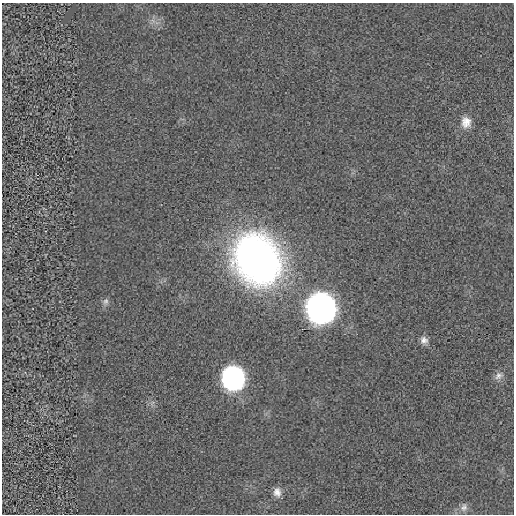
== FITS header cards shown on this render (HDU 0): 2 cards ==
NAXIS1  =                  512 / length of data axis 1
NAXIS2  =                  512 / length of data axis 2

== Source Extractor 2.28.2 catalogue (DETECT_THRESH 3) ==
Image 512 x 512 px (HDU 0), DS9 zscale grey, 1 PNG px = 1 image px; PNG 516 x 516 px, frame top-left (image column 1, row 512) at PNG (2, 3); no overlay
Background -1.27e-04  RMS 0.0043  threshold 0.013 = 3 sigma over >= 5 px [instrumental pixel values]
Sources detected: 9; all 9 listed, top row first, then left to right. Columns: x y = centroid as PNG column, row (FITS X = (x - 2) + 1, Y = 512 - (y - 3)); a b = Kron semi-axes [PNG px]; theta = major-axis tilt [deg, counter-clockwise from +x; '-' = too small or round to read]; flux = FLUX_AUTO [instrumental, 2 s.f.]
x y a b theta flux
466 122 14 12 -80 3.2
257 259 51 43 -58 140
106 301 9 8 - 1
321 307 15 13 -88 410
424 340 11 9 -33 1.6
499 376 13 9 35 1.6
233 378 14 12 -84 130
277 492 12 9 -84 2
464 507 11 9 70 1.4